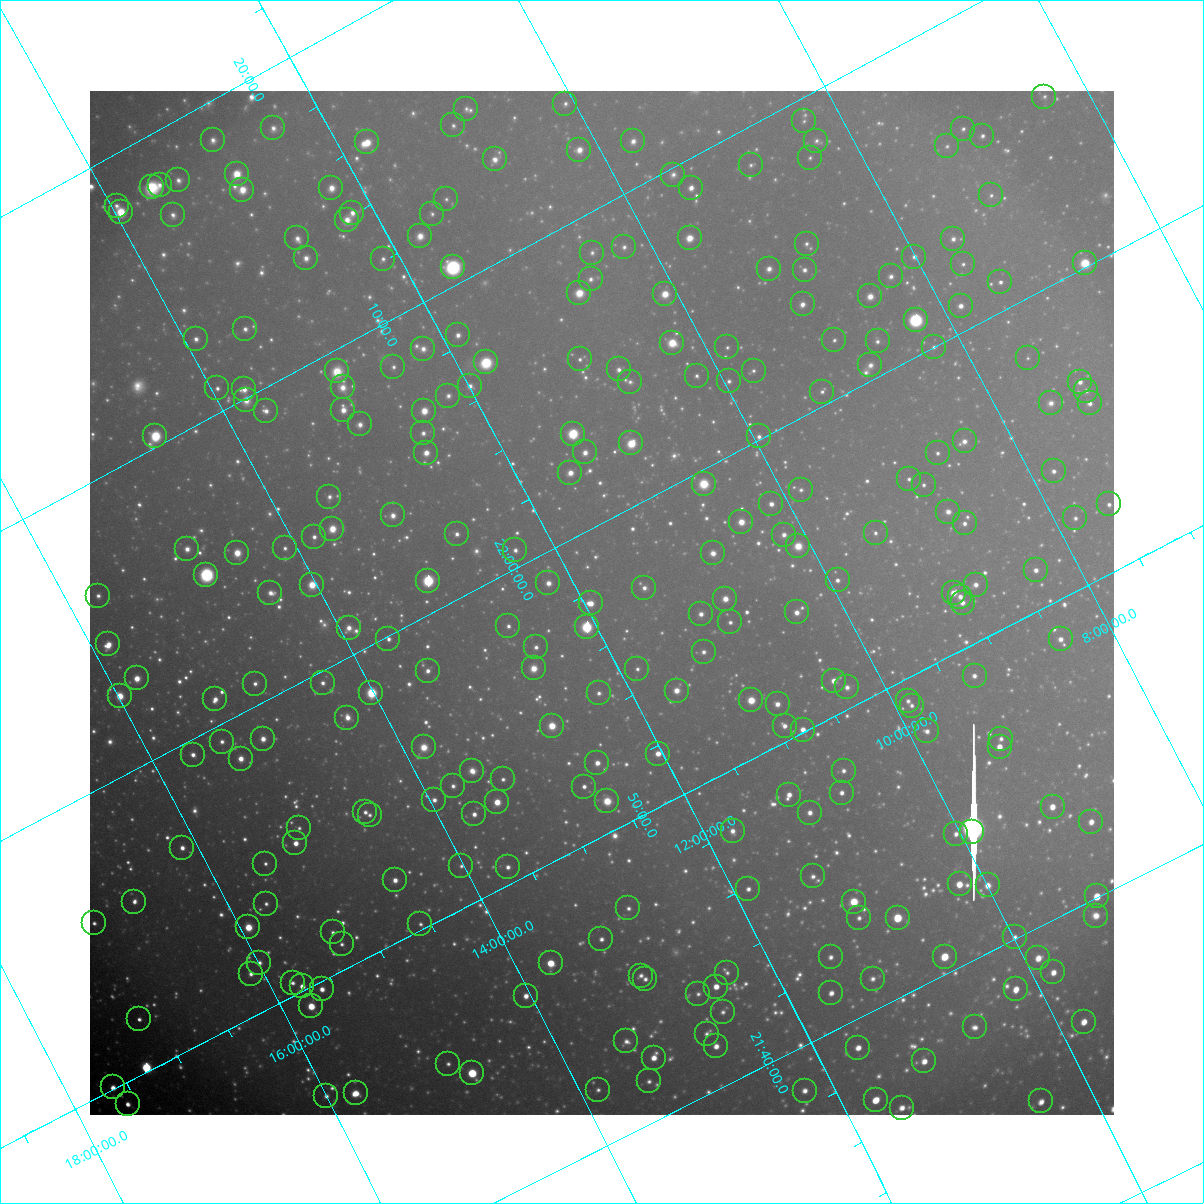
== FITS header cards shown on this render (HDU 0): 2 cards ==
NAXIS1  =                 1024 / Required FITS header
NAXIS2  =                 1024 / Required FITS header

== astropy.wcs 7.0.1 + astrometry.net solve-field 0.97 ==
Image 1024 x 1024 px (HDU 0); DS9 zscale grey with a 90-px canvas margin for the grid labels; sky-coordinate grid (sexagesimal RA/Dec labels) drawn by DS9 from the SOLVED WCS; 271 Tycho-2 reference stars matched to detected sources circled (green)
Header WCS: RA---TAN-SIP/DEC--TAN-SIP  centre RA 21:57:28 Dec +11:52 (329.37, +11.86 deg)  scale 31.7 arcsec/px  FOV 541.2' x 537.8'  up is +118 deg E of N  parity flipped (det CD > 0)
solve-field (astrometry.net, Tycho-2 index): VERIFIED the header's WCS against the Tycho-2 star catalogue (verified at 8 index scales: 9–218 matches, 0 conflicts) and refined it, rather than solving blind
Solved WCS: RA---TAN-SIP/DEC--TAN-SIP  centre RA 21:57:28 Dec +11:52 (329.37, +11.86 deg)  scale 31.7 arcsec/px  FOV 540.6' x 540.7'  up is +118 deg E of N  parity flipped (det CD > 0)
The solver's refit moves the header's centre by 5.2 arcsec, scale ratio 0.9988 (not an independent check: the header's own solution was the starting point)
Tycho-2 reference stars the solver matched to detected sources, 271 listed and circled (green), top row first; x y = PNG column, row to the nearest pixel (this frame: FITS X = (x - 90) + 1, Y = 1024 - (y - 91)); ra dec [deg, ICRS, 3 dp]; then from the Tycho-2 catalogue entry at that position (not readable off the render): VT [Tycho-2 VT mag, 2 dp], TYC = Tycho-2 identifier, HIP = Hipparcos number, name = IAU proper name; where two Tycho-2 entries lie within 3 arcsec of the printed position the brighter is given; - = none
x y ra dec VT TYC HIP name
1044 97 331.494 +6.354 10.06 564-1322-1 - -
565 104 333.458 +10.073 9.10 1141-365-1 - -
466 109 333.840 +10.859 9.32 1141-428-1 - -
804 121 332.310 +8.306 9.92 1136-1034-1 - -
453 125 333.765 +11.029 9.08 1141-340-1 109863 -
273 128 334.516 +12.424 8.66 1145-650-1 - -
963 129 331.583 +7.110 9.36 564-507-1 - -
982 136 331.447 +6.988 8.92 564-669-1 109076 -
213 140 334.684 +12.939 8.54 1145-255-1 110150 -
633 141 332.876 +9.706 8.54 1140-206-1 - -
816 141 332.104 +8.289 9.67 1136-1232-1 - -
367 142 334.003 +11.760 7.28 1145-1024-1 109942 -
947 146 331.515 +7.307 9.71 564-131-1 - -
579 150 333.038 +10.155 8.13 1140-1217-1 109604 -
810 158 331.999 +8.410 9.58 1136-961-1 - -
495 159 333.321 +10.848 8.26 1141-522-1 109703 -
751 165 332.192 +8.897 9.43 1136-479-1 109314 -
237 174 334.313 +12.898 7.11 1145-1388-1 110035 -
673 175 332.445 +9.536 9.29 1140-742-1 - -
178 180 334.516 +13.374 8.76 1149-1052-1 - -
160 185 334.559 +13.536 8.89 1149-37-1 - -
152 187 334.576 +13.608 8.64 1149-221-1 110112 -
331 188 333.798 +12.228 7.96 1145-847-1 - -
691 188 332.267 +9.451 7.94 1140-1451-1 109341 -
242 190 334.167 +12.920 7.58 1145-1389-1 109991 -
991 195 330.948 +7.166 9.47 564-345-1 - -
446 199 333.218 +11.391 9.31 1145-651-1 109658 -
117 206 334.583 +13.956 8.89 1149-415-1 - -
121 212 334.517 +13.950 6.95 1149-1072-1 110089 -
352 213 333.513 +12.172 8.20 1145-1194-1 109772 -
432 214 333.161 +11.562 9.38 1144-825-1 - -
173 215 334.268 +13.563 8.76 1149-1245-1 - -
347 220 333.479 +12.244 8.42 1145-848-1 - -
420 236 333.040 +11.748 8.17 1144-635-1 - -
297 238 333.547 +12.705 8.58 1145-992-1 - -
690 238 331.881 +9.671 7.03 1140-1408-1 109218 -
953 239 330.767 +7.637 8.72 1135-277-1 108850 -
807 244 331.343 +8.790 9.38 1136-467-1 - -
624 247 332.086 +10.216 9.18 1140-204-1 - -
592 253 332.177 +10.487 9.44 1140-62-1 109305 -
914 257 330.791 +8.011 8.89 1135-1076-1 - -
306 258 333.355 +12.721 8.42 1145-406-1 109716 -
383 259 333.019 +12.130 8.99 1144-943-1 109597 -
1085 263 330.033 +6.717 5.97 564-1847-1 108612 -
963 264 330.528 +7.664 9.38 1135-459-1 - -
453 267 332.656 +11.625 5.96 1144-1415-1 109471 -
769 269 331.304 +9.184 8.54 1136-39-1 109025 -
805 270 331.146 +8.913 8.66 1135-34-1 108973 -
891 276 330.732 +8.274 8.88 1135-445-1 - -
591 279 331.975 +10.609 9.05 1140-937-1 - -
1000 282 330.234 +7.448 8.80 564-3-1 108678 -
579 293 331.914 +10.754 7.19 1140-823-1 109226 -
665 294 331.544 +10.093 7.14 1140-1050-1 109117 -
870 296 330.663 +8.515 7.87 1135-27-1 - -
803 304 330.885 +9.071 8.43 1135-274-1 - -
961 306 330.212 +7.852 7.99 1135-489-1 108663 -
916 320 330.288 +8.257 5.80 1135-877-1 108699 -
245 329 333.056 +13.489 8.73 1148-1244-1 - -
458 335 332.098 +11.870 8.47 1144-1408-1 - -
196 339 333.189 +13.910 9.12 1148-1372-1 - -
834 340 330.470 +8.972 9.38 1135-132-1 - -
878 341 330.279 +8.644 8.92 1135-1052-1 108696 -
672 343 331.130 +10.240 7.03 1139-952-1 108963 -
727 347 330.861 +9.832 9.66 1139-157-1 - -
934 347 330.002 +8.230 9.67 1135-699-1 - -
423 349 332.137 +12.195 8.78 1144-976-1 - -
1028 358 329.525 +7.550 10.14 1135-129-1 - -
580 359 331.389 +11.026 9.31 1140-103-1 - -
486 362 331.761 +11.768 7.04 1144-731-1 109181 -
870 365 330.122 +8.796 9.16 1135-402-1 - -
393 367 332.119 +12.501 9.27 1144-1058-1 - -
619 369 331.142 +10.766 8.79 1139-896-1 - -
337 371 332.326 +12.959 8.25 1144-1158-1 - -
754 371 330.567 +9.725 9.52 1139-1438-1 - -
697 376 330.766 +10.187 9.55 1139-1528-1 - -
729 381 330.587 +9.959 9.34 1139-435-1 - -
630 382 330.999 +10.730 9.56 1139-151-1 108929 -
1080 382 329.124 +7.242 8.54 557-409-1 - -
470 386 331.643 +11.988 8.97 1144-1048-1 - -
343 387 332.174 +12.981 8.45 1144-288-1 - -
217 388 332.705 +13.952 8.86 1148-723-1 109486 -
244 389 332.582 +13.749 8.19 1148-1205-1 109440 -
1086 391 329.030 +7.228 9.31 557-67-1 - -
822 392 330.115 +9.279 9.43 1135-394-1 108633 -
448 396 331.658 +12.197 9.12 1144-950-1 109154 -
246 400 332.483 +13.780 8.68 1148-1491-1 - -
1051 403 329.078 +7.554 9.29 1122-360-1 108286 -
1090 403 328.917 +7.254 8.76 557-367-1 108239 -
343 410 331.992 +13.069 7.82 1144-1020-1 109251 -
266 411 332.315 +13.671 8.69 1148-724-1 109355 -
424 411 331.641 +12.445 7.25 1144-338-1 109147 -
360 424 331.806 +13.002 8.73 1144-920-1 - -
423 433 331.467 +12.547 8.73 1144-462-1 109086 -
573 434 330.829 +11.387 5.81 1143-506-1 108875 -
155 436 332.592 +14.630 6.48 1148-367-1 109445 -
759 436 330.025 +9.954 9.04 1139-1487-1 - -
965 441 329.133 +8.378 8.87 1122-558-1 - -
631 443 330.506 +10.974 6.35 1139-756-1 108766 -
585 452 330.628 +11.371 8.12 1143-1366-1 108806 -
426 453 331.300 +12.605 7.53 1144-1268-1 109024 -
938 453 329.152 +8.634 9.23 1122-8-1 - -
1054 471 328.531 +7.808 9.04 1122-270-1 - -
570 473 330.530 +11.568 7.84 1143-1548-1 - -
909 479 329.066 +8.963 9.42 1122-123-1 - -
704 484 329.882 +10.576 7.18 1139-929-1 108566 -
924 485 328.959 +8.872 9.29 1122-271-1 - -
801 490 329.428 +9.846 9.67 1139-821-1 - -
329 497 331.362 +13.538 8.89 1148-1117-1 - -
771 504 329.441 +10.133 8.13 1139-161-1 108413 -
1109 504 328.045 +7.516 9.13 1122-920-1 - -
948 512 328.648 +8.792 8.92 1122-517-1 108143 -
393 515 330.942 +13.125 8.57 1147-326-1 108919 -
1075 518 328.074 +7.831 9.56 1122-1192-1 - -
741 522 329.424 +10.440 7.34 1139-966-1 108408 -
965 523 328.487 +8.711 8.75 1122-1459-1 - -
332 529 331.094 +13.648 7.77 1147-574-1 108949 -
876 533 328.779 +9.443 9.34 1126-1346-1 108187 -
457 534 330.524 +12.705 8.67 1143-619-1 108775 -
784 535 329.145 +10.162 8.78 1126-1571-1 - -
314 537 331.107 +13.824 8.76 1147-1591-1 - -
798 546 328.996 +10.097 7.17 1126-448-1 108263 -
285 548 331.141 +14.097 9.04 1147-1503-1 - -
187 549 331.553 +14.858 8.30 1148-1295-1 - -
515 550 330.147 +12.316 8.98 1143-1525-1 - -
237 553 331.308 +14.486 7.59 1148-1375-1 109030 -
713 553 329.293 +10.790 8.23 1126-1585-1 - -
1036 570 327.826 +8.347 8.61 1122-1390-1 107868 -
206 575 331.264 +14.816 6.60 1147-277-1 109009 -
838 580 328.561 +9.930 8.85 1126-511-1 - -
428 581 330.272 +13.120 5.64 1143-1614-1 108693 -
548 583 329.744 +12.194 8.32 1143-700-1 - -
312 585 330.733 +14.039 7.68 1147-981-1 108843 -
976 585 327.959 +8.873 8.94 1122-1065-1 - -
644 588 329.306 +11.466 8.99 1130-1729-1 108367 -
270 593 330.845 +14.395 8.69 1147-497-1 - -
954 593 327.986 +9.079 7.84 1122-901-1 107925 -
98 596 331.560 +15.737 9.26 1680-66-1 - -
960 597 327.927 +9.042 8.41 1122-759-1 107902 -
725 599 328.881 +10.880 7.83 1126-16-1 108228 -
591 603 329.406 +11.947 7.51 1143-1360-1 108396 -
963 603 327.871 +9.050 8.72 1122-865-1 - -
797 612 328.476 +10.380 8.40 1126-843-1 - -
701 614 328.861 +11.133 8.42 1126-988-1 - -
730 622 328.673 +10.938 9.06 1126-1161-1 - -
508 626 329.570 +12.682 9.19 1143-89-1 - -
587 627 329.235 +12.076 5.54 1130-1972-1 108339 -
349 628 330.232 +13.931 8.46 1147-1554-1 - -
388 639 329.973 +13.668 8.97 1147-186-1 - -
1061 639 327.183 +8.435 8.74 1121-640-1 - -
108 644 331.125 +15.858 7.95 1680-412-1 108961 -
536 647 329.286 +12.554 9.19 1130-1806-1 - -
704 652 328.549 +11.266 9.03 1130-1398-1 - -
534 668 329.127 +12.659 7.86 1130-1661-1 108307 -
637 669 328.688 +11.853 9.33 1130-910-1 - -
428 671 329.554 +13.494 8.59 1147-676-1 - -
975 676 327.245 +9.253 9.14 1121-1093-1 107698 -
137 678 330.729 +15.782 7.30 1680-33-1 108842 -
834 681 327.781 +10.368 7.93 1126-1094-1 107858 -
323 683 329.900 +14.360 9.08 1147-687-1 108572 -
255 684 330.182 +14.889 8.82 1147-731-1 - -
847 687 327.674 +10.292 9.35 1126-794-1 - -
677 691 328.354 +11.634 7.92 1130-768-1 108051 -
371 693 329.614 +14.022 6.68 1147-1405-1 108471 -
599 693 328.656 +12.253 9.21 1130-1130-1 - -
120 696 330.660 +15.986 6.68 1680-609-1 108814 -
215 699 330.226 +15.260 8.22 1680-1567-1 108671 -
751 700 327.966 +11.091 6.68 1126-413-1 107919 -
908 701 327.316 +9.872 9.35 1125-1511-1 - -
778 704 327.828 +10.902 8.34 1126-443-1 - -
912 706 327.266 +9.862 9.08 1125-1549-1 - -
347 718 329.516 +14.309 8.42 1147-1384-1 - -
552 726 328.592 +12.751 6.61 1130-233-1 108127 -
785 726 327.624 +10.935 8.71 1126-185-1 107811 -
803 730 327.521 +10.807 7.88 1126-200-1 107780 -
927 731 326.999 +9.846 8.81 1125-2072-1 - -
263 739 329.704 +15.054 8.07 1679-2075-1 108498 -
1001 739 326.639 +9.299 9.28 1121-541-1 - -
222 742 329.857 +15.384 8.81 1679-1903-1 - -
424 747 328.956 +13.839 7.86 1134-801-1 108249 -
1000 747 326.581 +9.342 7.67 1121-767-1 107495 -
658 754 327.928 +12.036 7.63 1130-1171-1 107903 -
193 755 329.875 +15.662 8.21 1679-1151-1 108563 -
241 759 329.639 +15.307 7.91 1679-1928-1 108483 -
597 763 328.105 +12.547 8.29 1130-1367-1 - -
472 771 328.565 +13.557 8.64 1134-1052-1 - -
844 771 327.027 +10.656 8.98 1125-883-1 - -
503 779 328.367 +13.351 9.42 1134-1772-1 - -
453 786 328.523 +13.767 9.10 1134-1030-1 - -
584 787 327.971 +12.747 8.74 1130-61-1 - -
842 793 326.860 +10.760 8.69 1125-1069-1 - -
789 795 327.059 +11.178 8.21 1125-214-1 107647 -
434 800 328.489 +13.969 9.00 1134-534-1 - -
607 801 327.758 +12.626 8.82 1130-653-1 107848 -
497 802 328.208 +13.489 7.47 1134-1169-1 108002 -
1053 807 325.893 +9.172 7.87 1121-1053-1 - -
365 812 328.681 +14.558 9.21 1134-190-1 108153 -
810 813 326.832 +11.089 8.59 1125-836-1 - -
474 814 328.207 +13.716 8.54 1134-1734-1 108001 -
370 815 328.640 +14.535 9.24 1134-414-1 108139 -
1091 822 325.619 +8.931 8.31 1121-1005-1 107169 -
299 828 328.831 +15.135 9.46 1679-1546-1 - -
733 831 327.003 +11.766 8.91 1129-1655-1 107628 -
972 832 326.019 +9.905 8.74 1125-1747-1 - -
956 834 326.068 +10.034 8.81 1125-2001-1 - -
295 843 328.724 +15.226 7.77 1679-1714-1 108166 -
182 848 329.168 +16.124 8.57 1679-681-1 108319 -
265 864 328.688 +15.542 9.52 1679-1076-1 108157 -
461 866 327.845 +14.027 9.74 1134-828-1 - -
508 867 327.642 +13.668 9.02 1134-1771-1 - -
813 876 326.312 +11.321 9.58 1129-445-1 - -
395 880 328.008 +14.601 8.42 1134-1225-1 107932 -
960 884 325.654 +10.208 7.59 1125-1349-1 107184 -
988 885 325.532 +9.992 8.47 1125-1426-1 - -
748 889 326.475 +11.877 8.86 1129-1994-1 107461 -
1097 896 325.008 +9.185 6.99 1120-161-1 106981 -
134 902 328.934 +16.713 9.06 1679-205-1 - -
854 902 325.943 +11.101 7.31 1125-772-1 107280 -
266 904 328.360 +15.699 9.41 1679-1493-1 - -
628 908 326.812 +12.891 9.42 1129-124-1 - -
1096 916 324.861 +9.270 9.03 1120-327-1 - -
859 918 325.793 +11.127 9.33 1125-1382-1 - -
898 918 325.637 +10.824 6.03 1125-925-1 107173 -
94 923 328.931 +17.109 9.10 1683-182-1 108246 -
420 924 327.548 +14.578 9.62 1134-354-1 - -
248 927 328.243 +15.932 7.02 1679-1445-1 108012 -
333 932 327.848 +15.296 9.28 1666-803-1 - -
1015 937 325.015 +9.987 8.96 1124-904-1 - -
601 939 326.676 +13.226 8.94 1133-839-1 - -
342 944 327.715 +15.274 9.20 1666-1132-1 - -
831 957 325.597 +11.505 8.92 1129-433-1 - -
945 957 325.139 +10.612 7.03 1124-401-1 107028 -
1038 958 324.754 +9.888 7.96 1124-1088-1 106895 -
259 963 327.911 +15.988 9.41 1666-752-1 - -
551 963 326.693 +13.720 6.70 1133-1901-1 107531 -
1053 972 324.581 +9.826 8.42 1124-1552-1 - -
727 973 325.892 +12.377 9.68 1129-1368-1 - -
251 974 327.856 +16.100 9.43 1666-644-1 - -
641 976 326.224 +13.062 9.02 1129-572-1 107375 -
645 979 326.177 +13.043 9.32 1129-1881-1 - -
873 979 325.256 +11.263 9.32 1128-1642-1 107062 -
293 983 327.607 +15.810 9.13 1666-434-1 - -
302 986 327.540 +15.751 8.01 1666-23-1 107790 -
716 987 325.827 +12.518 7.90 1129-1437-1 107246 -
322 989 327.434 +15.608 8.35 1666-206-1 107753 -
1016 989 324.599 +10.185 8.07 1124-2040-1 106839 -
831 993 325.308 +11.643 8.44 1128-960-1 - -
698 994 325.842 +12.689 9.74 1129-466-1 - -
526 996 326.534 +14.043 8.27 1133-1356-1 - -
311 1006 327.340 +15.761 6.94 1666-733-1 107726 -
723 1012 325.596 +12.567 9.25 1129-928-1 - -
139 1019 327.959 +17.147 8.81 1670-902-1 107917 -
1084 1022 324.071 +9.785 7.94 1124-1296-1 106666 -
975 1027 324.458 +10.655 9.09 1124-1349-1 - -
707 1034 325.489 +12.781 9.10 1128-713-1 - -
626 1041 325.756 +13.439 9.38 1133-215-1 - -
716 1046 325.349 +12.756 8.46 1128-607-1 107085 -
858 1048 324.765 +11.650 8.32 1128-1656-1 106902 -
654 1058 325.511 +13.289 8.27 1132-1070-1 107131 -
924 1061 324.392 +11.187 8.31 1124-939-1 106760 -
448 1064 326.307 +14.920 9.40 1133-234-1 107401 -
472 1073 326.131 +14.772 6.02 1133-1258-1 107350 -
649 1081 325.341 +13.420 9.35 1132-500-1 - -
113 1087 327.514 +17.621 8.36 1670-350-1 - -
598 1090 325.482 +13.851 9.47 1132-1278-1 - -
805 1091 324.638 +12.238 8.92 1128-1479-1 - -
356 1093 326.451 +15.758 7.81 1666-475-1 107448 -
326 1096 326.551 +15.998 9.23 1666-337-1 107482 -
876 1100 324.277 +11.719 7.25 1128-522-1 106725 -
1041 1101 323.609 +10.435 8.15 1123-636-1 106516 -
128 1104 327.317 +17.573 8.52 1670-488-1 107720 -
902 1108 324.113 +11.545 8.65 1128-384-1 - -